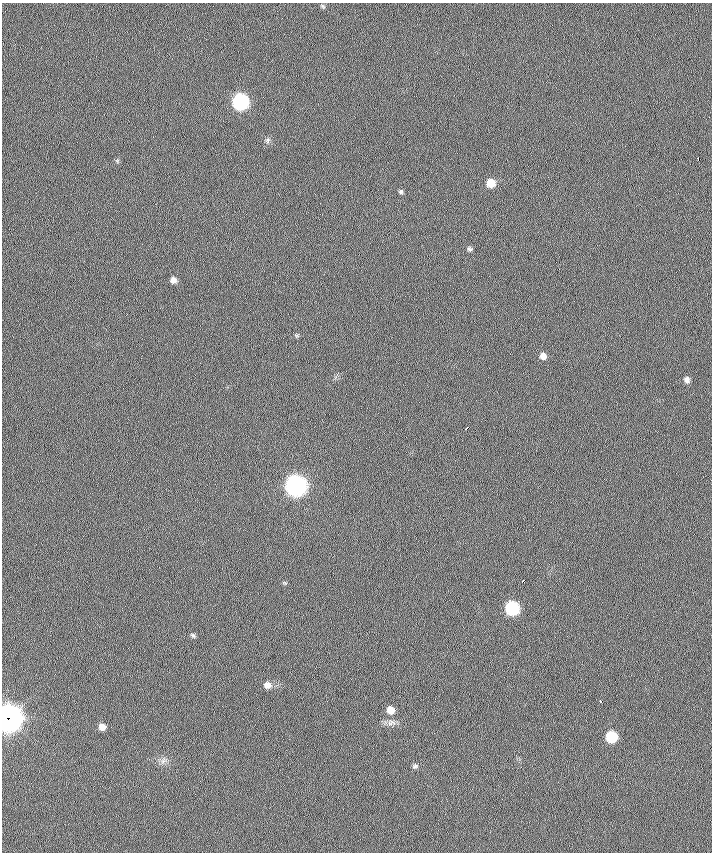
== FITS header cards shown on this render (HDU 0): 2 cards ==
NAXIS1  =                  710 /
NAXIS2  =                  850 /

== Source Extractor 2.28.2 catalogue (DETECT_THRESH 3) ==
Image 710 x 850 px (HDU 0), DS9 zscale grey, 1 PNG px = 1 image px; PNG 714 x 854 px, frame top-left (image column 1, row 850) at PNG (2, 3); no overlay
Background -0.0686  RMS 5.8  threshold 17.5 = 3 sigma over >= 5 px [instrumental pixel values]
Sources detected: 25; all 25 listed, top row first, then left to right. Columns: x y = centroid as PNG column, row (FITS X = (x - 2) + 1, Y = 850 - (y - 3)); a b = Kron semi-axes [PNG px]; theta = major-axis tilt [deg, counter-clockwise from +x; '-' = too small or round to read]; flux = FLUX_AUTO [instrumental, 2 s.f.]
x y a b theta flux
323 6 7 5 -28 620
240 102 8 8 - 97000
268 140 8 6 90 980
698 159 4 2 - 1300
491 183 8 7 - 6700
401 191 6 6 - 780
470 249 7 6 - 830
173 280 6 6 - 2100
543 356 7 7 - 2300
687 380 7 6 - 1600
466 428 4 2 - 1400
296 486 9 9 - 310000
522 581 4 2 - 1100
284 583 7 4 -19 530
512 608 8 8 - 48000
193 635 8 5 -46 810
267 685 8 8 - 2800
601 702 3 3 - 1600
390 710 8 7 - 4300
8 718 10 10 - 700000
391 723 13 8 -2 2300
102 727 8 7 - 3100
611 737 7 7 - 21000
163 761 10 7 50 1800
415 766 8 6 37 960
At the frame edge (FLAGS 8, measured only in part): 1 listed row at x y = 8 718